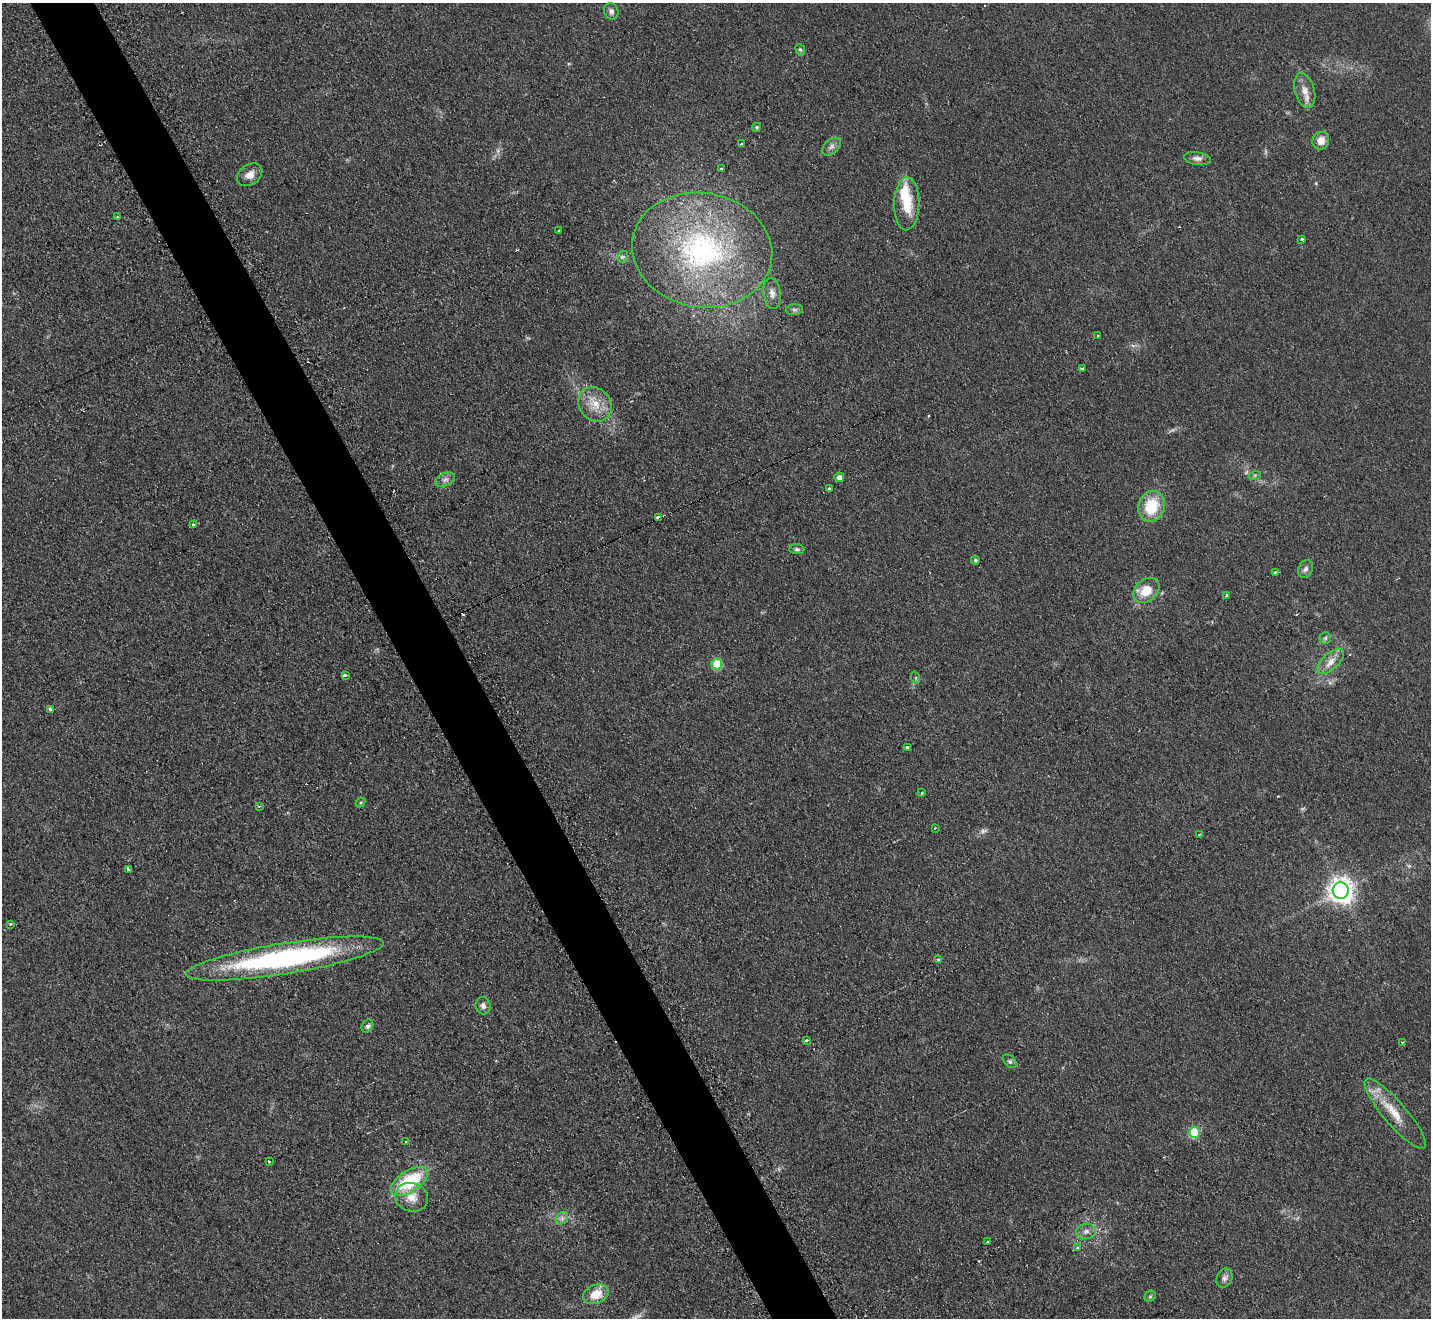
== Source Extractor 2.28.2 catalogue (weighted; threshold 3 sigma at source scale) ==
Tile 11 of 4 x 4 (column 3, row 3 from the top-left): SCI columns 2866-4294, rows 1472-2787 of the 5742 x 5716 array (HDU 1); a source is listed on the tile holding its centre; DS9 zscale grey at full resolution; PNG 1433 x 1320 px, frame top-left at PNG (2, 3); each listed source drawn as its Kron ellipse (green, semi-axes under 4 px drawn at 4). Shown black and unused: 5% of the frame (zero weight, under 2 of 3 exposures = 2% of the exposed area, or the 3 px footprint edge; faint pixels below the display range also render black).
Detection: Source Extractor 2.28.2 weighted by HDU 2 'WHT'; one run over the whole footprint, this tile lists its part. Background 0.104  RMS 0.011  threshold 0.051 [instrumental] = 3 sigma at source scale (4.5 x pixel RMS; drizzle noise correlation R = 1.50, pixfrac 1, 0.05/0.05 arcsec/px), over >= 5 px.
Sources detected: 76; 1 inside a brighter object's white glare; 6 cosmic-ray / hot-pixel residue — neither listed nor drawn; the other 69 listed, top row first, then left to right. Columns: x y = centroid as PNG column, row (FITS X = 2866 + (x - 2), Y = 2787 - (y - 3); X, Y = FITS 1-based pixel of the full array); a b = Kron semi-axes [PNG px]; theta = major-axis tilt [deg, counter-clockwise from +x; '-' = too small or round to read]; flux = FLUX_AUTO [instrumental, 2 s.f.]
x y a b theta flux
611 11 8 7 - 3.9
800 50 6 4 -65 1.7
1305 90 18 10 -75 11
757 127 4 4 - 2.1
1321 141 9 8 - 11
742 144 3 3 - 3.2
831 147 11 7 42 4.9
1197 159 13 6 -9 5.1
722 169 3 2 - 1.7
250 175 14 10 36 9.2
907 204 26 12 88 32
117 217 3 2 - 2.2
559 230 4 3 - 3
1302 239 3 3 - 3.8
702 250 70 57 -9 250
623 257 6 5 - 2.6
772 293 16 8 -83 7.3
794 310 8 5 5 2.7
1098 336 3 3 - 5.7
1082 369 3 3 - 6.3
595 404 18 15 -54 21
1255 475 6 4 18 1.6
839 477 5 4 - 6.9
445 480 10 6 22 4.6
830 488 3 3 - 3
1151 506 16 13 70 41
659 518 4 3 - 34
193 525 3 3 - 4.2
797 549 7 5 -2 2.6
975 560 4 4 - 2
1306 569 9 7 66 4.2
1275 572 3 3 - 2
1146 590 14 11 41 22
1226 596 3 3 - 6.3
1325 638 6 5 - 2.4
1331 661 16 8 41 9.9
717 664 5 5 - 51
345 675 3 3 - 30
916 678 6 4 -72 1.4
51 710 3 3 - 9.5
907 748 3 3 - 9.3
922 793 3 3 - 1.8
361 802 5 3 - 1.2
259 806 3 3 - 1.2
935 828 3 3 - 1.4
1199 834 3 2 - 1.4
128 869 3 3 - 19
1341 891 8 8 - 1100
11 924 4 3 - 2.9
285 958 100 15 9 260
938 959 3 2 - 1.3
483 1006 9 7 -75 4.7
368 1026 7 5 58 2.9
806 1041 3 3 - 2.5
1402 1042 3 2 - 1.9
1010 1061 8 5 -44 2.3
1395 1114 45 11 -49 28
1194 1132 5 5 - 59
406 1141 3 2 - 1.5
269 1162 3 3 - 3.1
409 1181 21 10 33 65
411 1197 17 14 -14 16
562 1218 7 5 45 3.4
1086 1231 10 7 11 5.3
987 1242 3 2 - 2.8
1078 1248 3 3 - 3.9
1224 1278 10 7 66 4.7
596 1294 13 9 22 18
1150 1296 6 5 - 1.7
Overlapping masked pixels (flux is a lower limit): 1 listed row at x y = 659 518